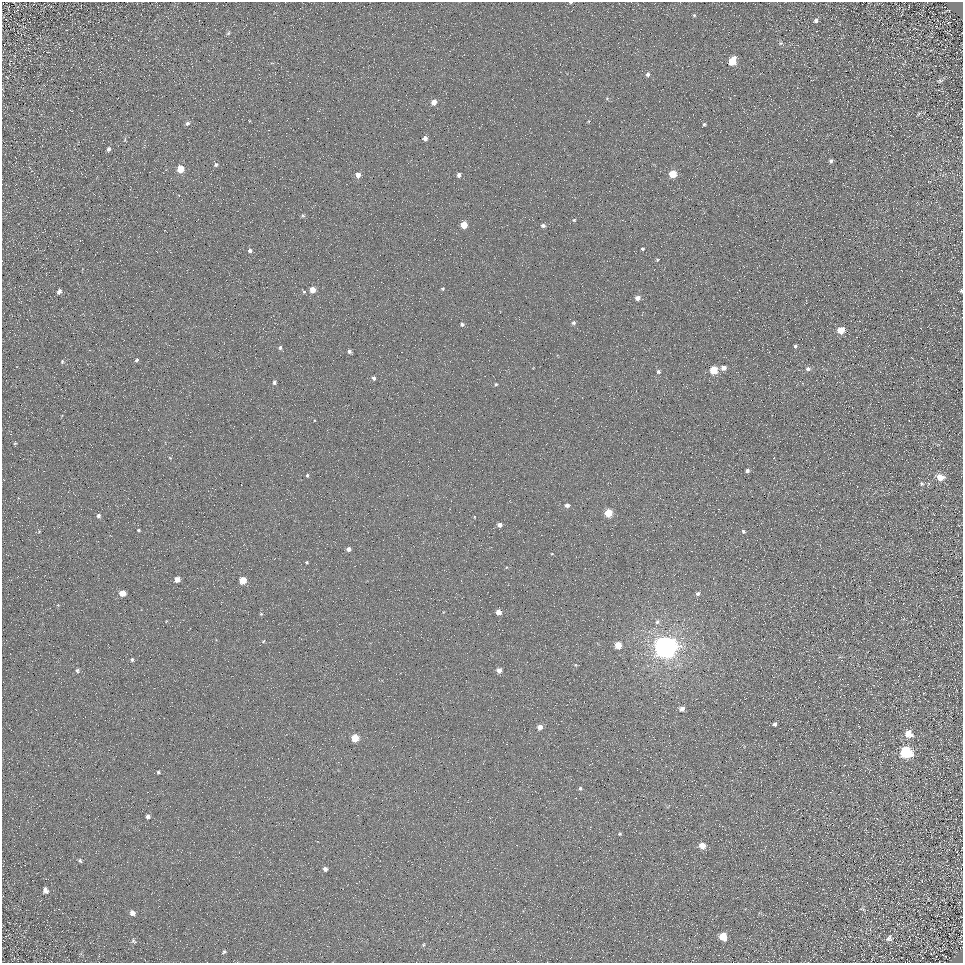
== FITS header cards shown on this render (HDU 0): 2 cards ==
NAXIS1  =                  961
NAXIS2  =                  961

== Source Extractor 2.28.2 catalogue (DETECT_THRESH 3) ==
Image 961 x 961 px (HDU 0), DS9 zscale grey, 1 PNG px = 1 image px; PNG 965 x 965 px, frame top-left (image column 1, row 961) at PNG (2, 2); no overlay
Background 4.72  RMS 8.5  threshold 25.6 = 3 sigma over >= 5 px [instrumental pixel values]
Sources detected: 101; all 101 listed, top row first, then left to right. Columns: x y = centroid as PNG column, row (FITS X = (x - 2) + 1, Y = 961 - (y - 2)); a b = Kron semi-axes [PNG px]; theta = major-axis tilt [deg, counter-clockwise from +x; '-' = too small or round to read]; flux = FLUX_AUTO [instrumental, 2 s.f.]
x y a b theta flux
571 2 5 2 - 740
694 15 5 4 - 700
816 21 5 4 - 1400
228 33 7 5 59 1100
781 43 6 5 - 960
732 61 7 5 60 15000
648 74 6 5 - 1400
940 81 6 5 - 1000
607 99 5 4 - 720
434 102 5 5 - 4800
918 114 6 4 70 660
187 123 7 6 - 1700
704 124 4 4 - 940
425 138 5 5 - 2900
109 149 6 4 66 1500
831 161 5 4 - 1300
216 165 6 5 - 1200
180 169 5 5 - 12000
673 174 5 5 - 16000
358 175 5 5 - 4200
459 175 4 4 - 2400
303 216 5 5 - 990
574 220 4 4 - 730
464 225 5 5 - 11000
543 226 5 4 - 1800
642 249 3 3 - 960
250 250 5 5 - 1600
657 260 5 4 - 740
443 289 5 4 - 700
313 290 5 5 - 6900
59 291 5 4 - 2100
961 291 4 3 - 720
304 292 5 4 - 840
637 298 5 4 - 3400
573 323 5 5 - 1300
462 324 5 4 - 1500
841 330 5 5 - 12000
795 346 4 3 - 1200
280 347 6 5 - 1200
349 351 4 4 - 1700
136 360 5 3 - 920
62 361 5 4 - 740
724 368 5 5 - 3300
808 369 6 5 - 2200
714 370 5 5 - 21000
658 372 5 5 - 1300
374 378 5 4 - 1400
274 382 5 4 - 1400
496 384 4 4 - 870
15 443 5 3 - 550
170 458 4 3 - 490
747 471 4 4 - 1700
307 475 5 3 - 780
940 477 7 6 - 8000
922 484 5 5 - 880
567 505 5 4 - 2100
608 513 5 5 - 17000
98 516 6 5 - 1600
474 517 3 2 - 360
499 525 4 4 - 2500
139 530 3 3 - 740
743 531 4 4 - 1200
39 532 5 3 - 550
349 549 4 4 - 2200
552 554 4 3 - 450
307 562 3 2 - 530
177 580 5 5 - 4700
243 580 5 5 - 14000
122 593 5 5 - 7000
697 593 5 5 - 1500
498 612 4 4 - 5100
261 614 5 4 - 630
657 622 6 5 - 1500
263 641 4 3 - 570
618 645 5 5 - 10000
665 647 7 7 - 810000
132 660 5 5 - 1200
575 665 5 4 - 690
77 670 6 5 - 1300
499 670 5 5 - 3500
682 709 5 4 - 3500
775 724 4 3 - 1400
540 727 5 5 - 4300
908 734 7 6 - 8700
355 738 5 5 - 12000
906 752 8 6 -28 72000
158 772 5 4 - 750
580 788 5 4 - 1000
148 817 5 4 - 1700
620 834 4 3 - 580
702 846 5 5 - 7100
80 861 6 5 - 970
325 869 5 5 - 1900
45 890 7 5 -67 2600
862 909 9 4 -16 970
132 913 6 5 - 2900
723 936 6 5 - 12000
889 938 8 7 - 2000
133 941 7 5 -37 1100
423 945 5 3 - 570
224 952 5 4 - 850
At the frame edge (FLAGS 8, measured only in part): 2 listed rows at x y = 571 2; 961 291